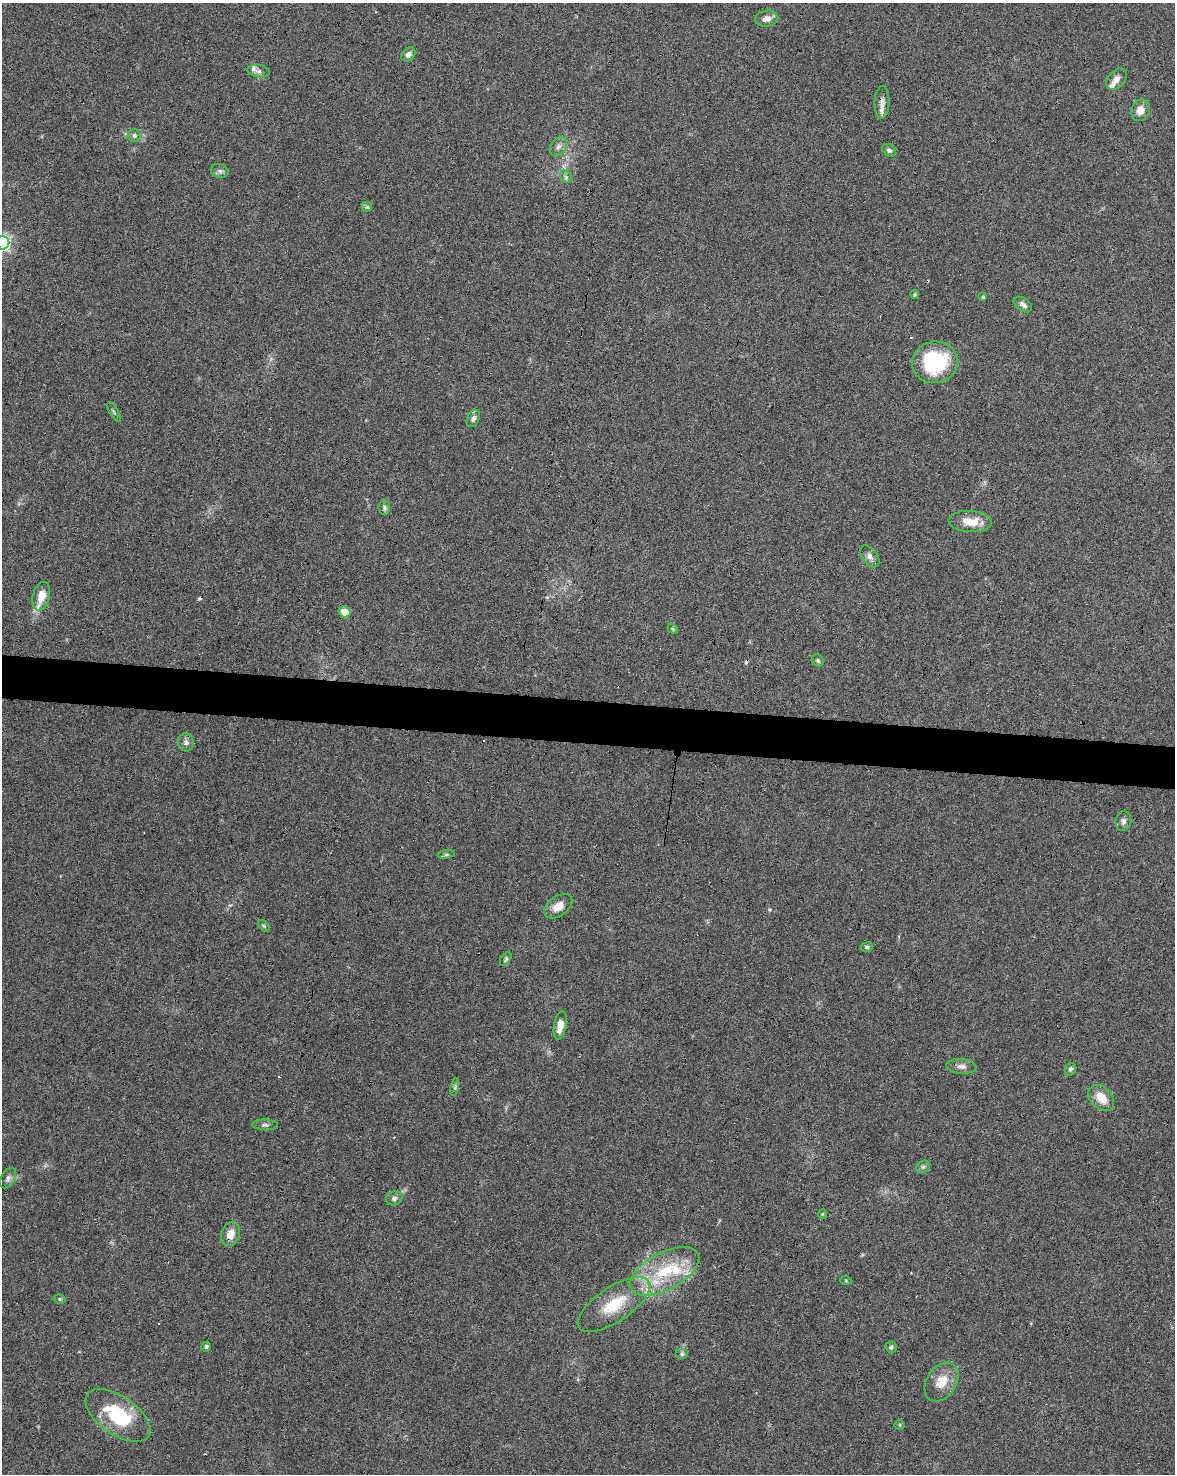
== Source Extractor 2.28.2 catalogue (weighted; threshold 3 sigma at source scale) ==
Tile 6 of 4 x 3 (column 2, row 2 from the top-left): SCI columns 1181-2353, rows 1752-3223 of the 4700 x 4920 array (HDU 1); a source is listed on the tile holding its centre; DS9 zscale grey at full resolution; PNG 1177 x 1476 px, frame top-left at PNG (2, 3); each listed source drawn as its Kron ellipse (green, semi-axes under 4 px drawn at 4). Shown black and unused: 3% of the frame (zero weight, under 3 of 6 exposures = <1% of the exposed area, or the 3 px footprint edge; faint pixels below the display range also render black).
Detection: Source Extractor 2.28.2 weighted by HDU 2 'WHT'; one run over the whole footprint, this tile lists its part. Background 0.0445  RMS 0.0036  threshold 0.0148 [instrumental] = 3 sigma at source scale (4.09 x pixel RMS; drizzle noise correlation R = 1.36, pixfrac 0.8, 0.0396/0.0396 arcsec/px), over >= 5 px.
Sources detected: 69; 10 cosmic-ray / hot-pixel residue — neither listed nor drawn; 5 inside a brighter listed object's ellipse — not listed separately; the other 54 listed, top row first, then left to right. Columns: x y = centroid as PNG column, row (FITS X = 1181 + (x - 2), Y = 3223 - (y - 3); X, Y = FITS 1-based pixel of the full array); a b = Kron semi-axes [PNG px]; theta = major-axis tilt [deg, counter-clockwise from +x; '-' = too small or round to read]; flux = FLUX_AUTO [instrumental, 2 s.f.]
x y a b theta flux
767 19 12 8 11 2.4
408 54 8 6 44 1.3
258 71 11 6 -9 1.4
1117 79 12 8 47 2.2
882 102 16 7 88 2
1140 110 11 9 67 2.9
134 135 6 6 - 0.81
558 147 10 7 56 1.5
889 150 7 5 -37 0.8
220 171 9 6 -16 1.1
566 177 7 5 -48 0.71
367 207 5 5 - 0.59
3 243 6 6 - 86
915 294 4 4 - 0.44
983 297 4 4 - 0.57
1023 304 10 6 -35 1.2
935 362 23 20 13 26
114 412 11 3 -59 0.48
473 419 9 6 64 1.1
384 508 7 6 - 0.73
970 522 21 10 -4 6.2
870 556 12 7 -54 1.6
41 596 15 8 76 4.5
345 612 6 5 - 4
673 629 6 4 -46 0.43
818 661 6 5 - 0.67
186 742 9 8 - 1.5
1123 821 10 8 82 1.4
446 854 9 4 8 0.67
558 906 16 10 36 4.1
264 926 7 4 -45 0.5
867 947 6 4 9 0.72
506 959 7 4 55 0.6
560 1025 15 6 80 3.4
961 1066 15 7 -5 1.9
1070 1069 6 5 - 0.88
455 1087 9 3 78 0.68
1101 1098 15 10 -47 5.2
265 1125 13 5 -2 1
923 1167 7 6 - 0.76
8 1178 11 6 60 1.2
394 1198 8 6 18 1
822 1214 5 4 - 0.34
230 1234 12 9 68 3.5
665 1271 38 18 28 19
846 1281 6 3 -19 0.37
60 1299 6 4 -15 0.57
614 1305 42 17 34 14
206 1347 5 5 - 0.64
891 1347 6 5 - 0.67
682 1354 6 5 - 0.7
942 1382 21 15 57 6.3
118 1415 37 19 -34 22
900 1425 5 4 - 0.41
Overlapping masked pixels (flux is a lower limit): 3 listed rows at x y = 882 102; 230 1234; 614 1305
Isophote crosses this tile's border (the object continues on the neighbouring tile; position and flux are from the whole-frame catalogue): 1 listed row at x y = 3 243